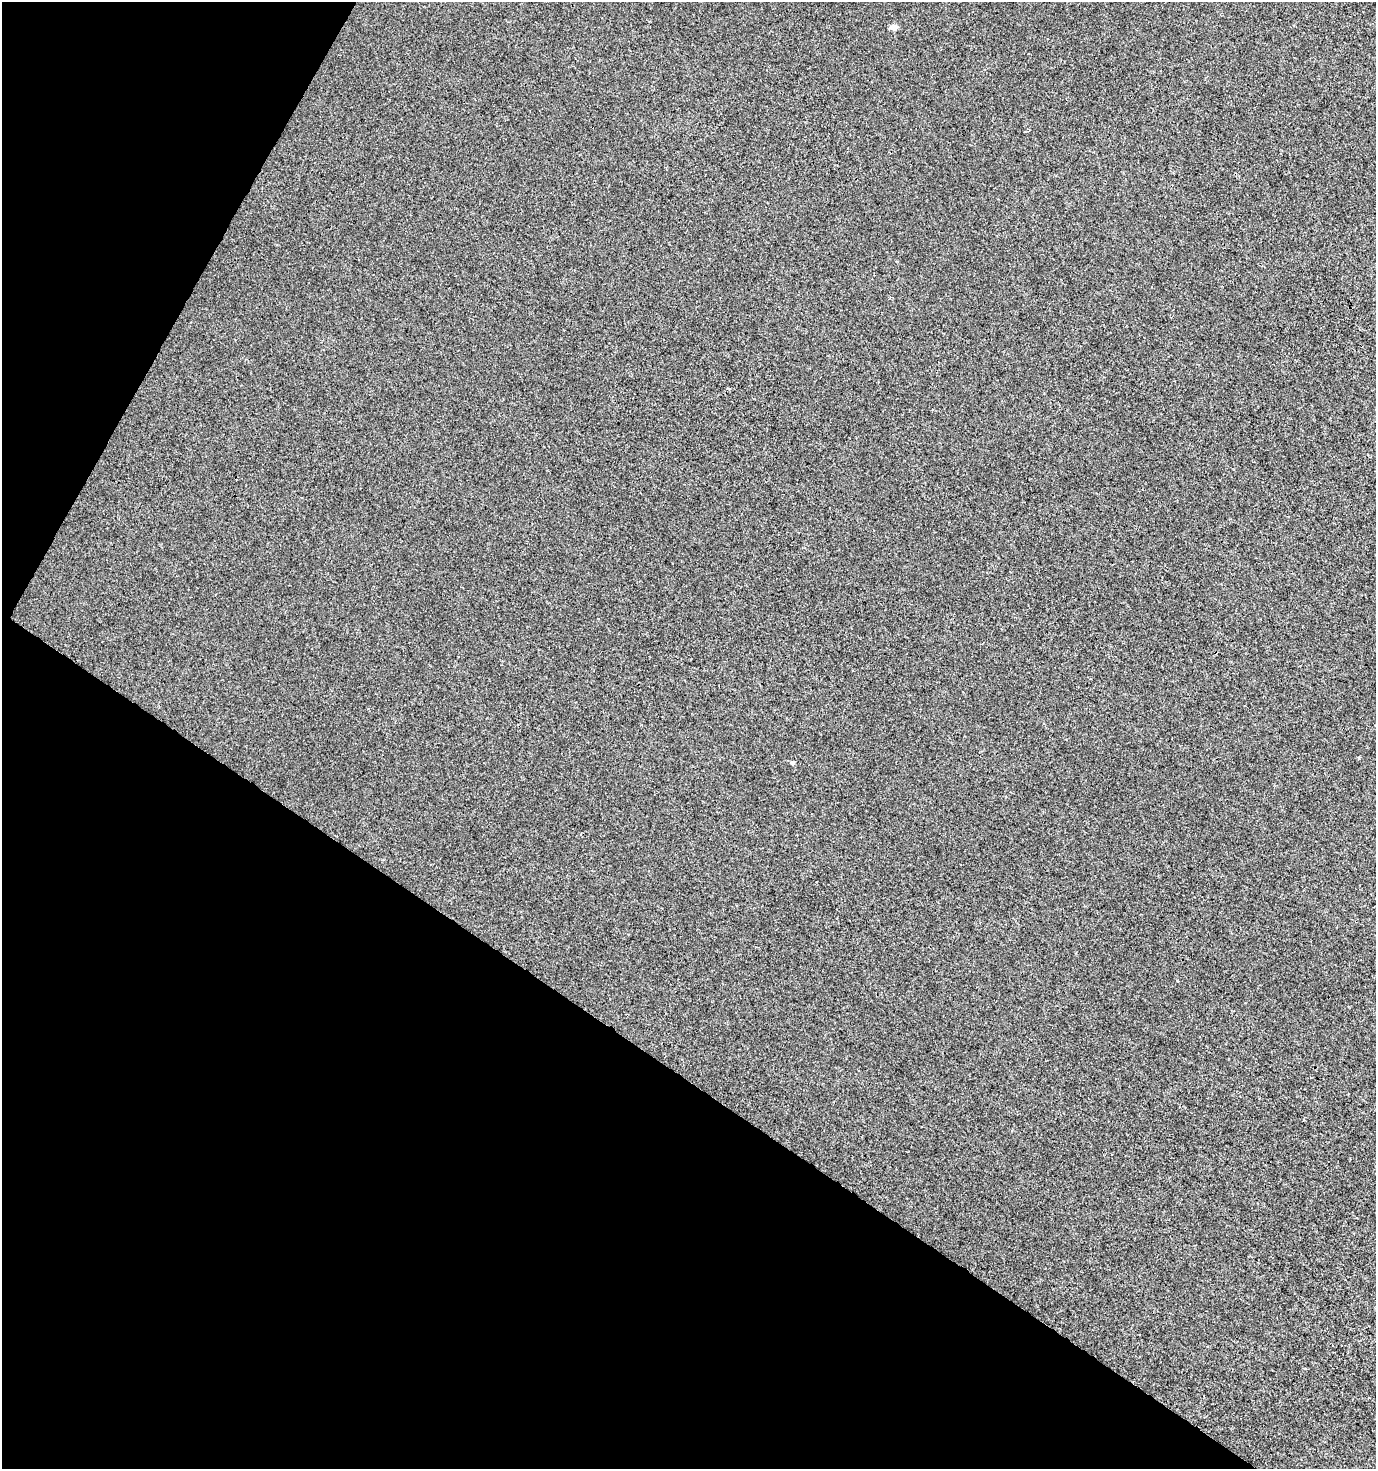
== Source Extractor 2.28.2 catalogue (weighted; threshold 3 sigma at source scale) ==
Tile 9 of 4 x 4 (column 1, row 3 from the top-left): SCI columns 259-1632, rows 1469-2935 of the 5949 x 5877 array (HDU 1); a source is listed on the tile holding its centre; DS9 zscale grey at full resolution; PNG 1378 x 1471 px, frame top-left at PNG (2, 2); no overlay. Shown black and unused: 32% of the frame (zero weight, under 3 of 4 exposures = <1% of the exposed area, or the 3 px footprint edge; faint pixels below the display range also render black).
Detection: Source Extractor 2.28.2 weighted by HDU 2 'WHT'; one run over the whole footprint, this tile lists its part. Background 6.35e-04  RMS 0.0034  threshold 0.0155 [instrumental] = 3 sigma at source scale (4.5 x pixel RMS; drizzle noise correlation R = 1.50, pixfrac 1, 0.0396/0.0396 arcsec/px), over >= 5 px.
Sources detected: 3; all 3 listed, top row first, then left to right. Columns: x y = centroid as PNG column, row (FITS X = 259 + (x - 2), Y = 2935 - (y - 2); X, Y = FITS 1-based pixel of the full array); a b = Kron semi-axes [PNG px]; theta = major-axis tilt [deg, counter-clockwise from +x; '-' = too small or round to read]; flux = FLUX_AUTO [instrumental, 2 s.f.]
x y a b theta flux
894 27 6 5 - 2.5
1359 758 3 2 - 0.66
792 763 6 4 11 0.61